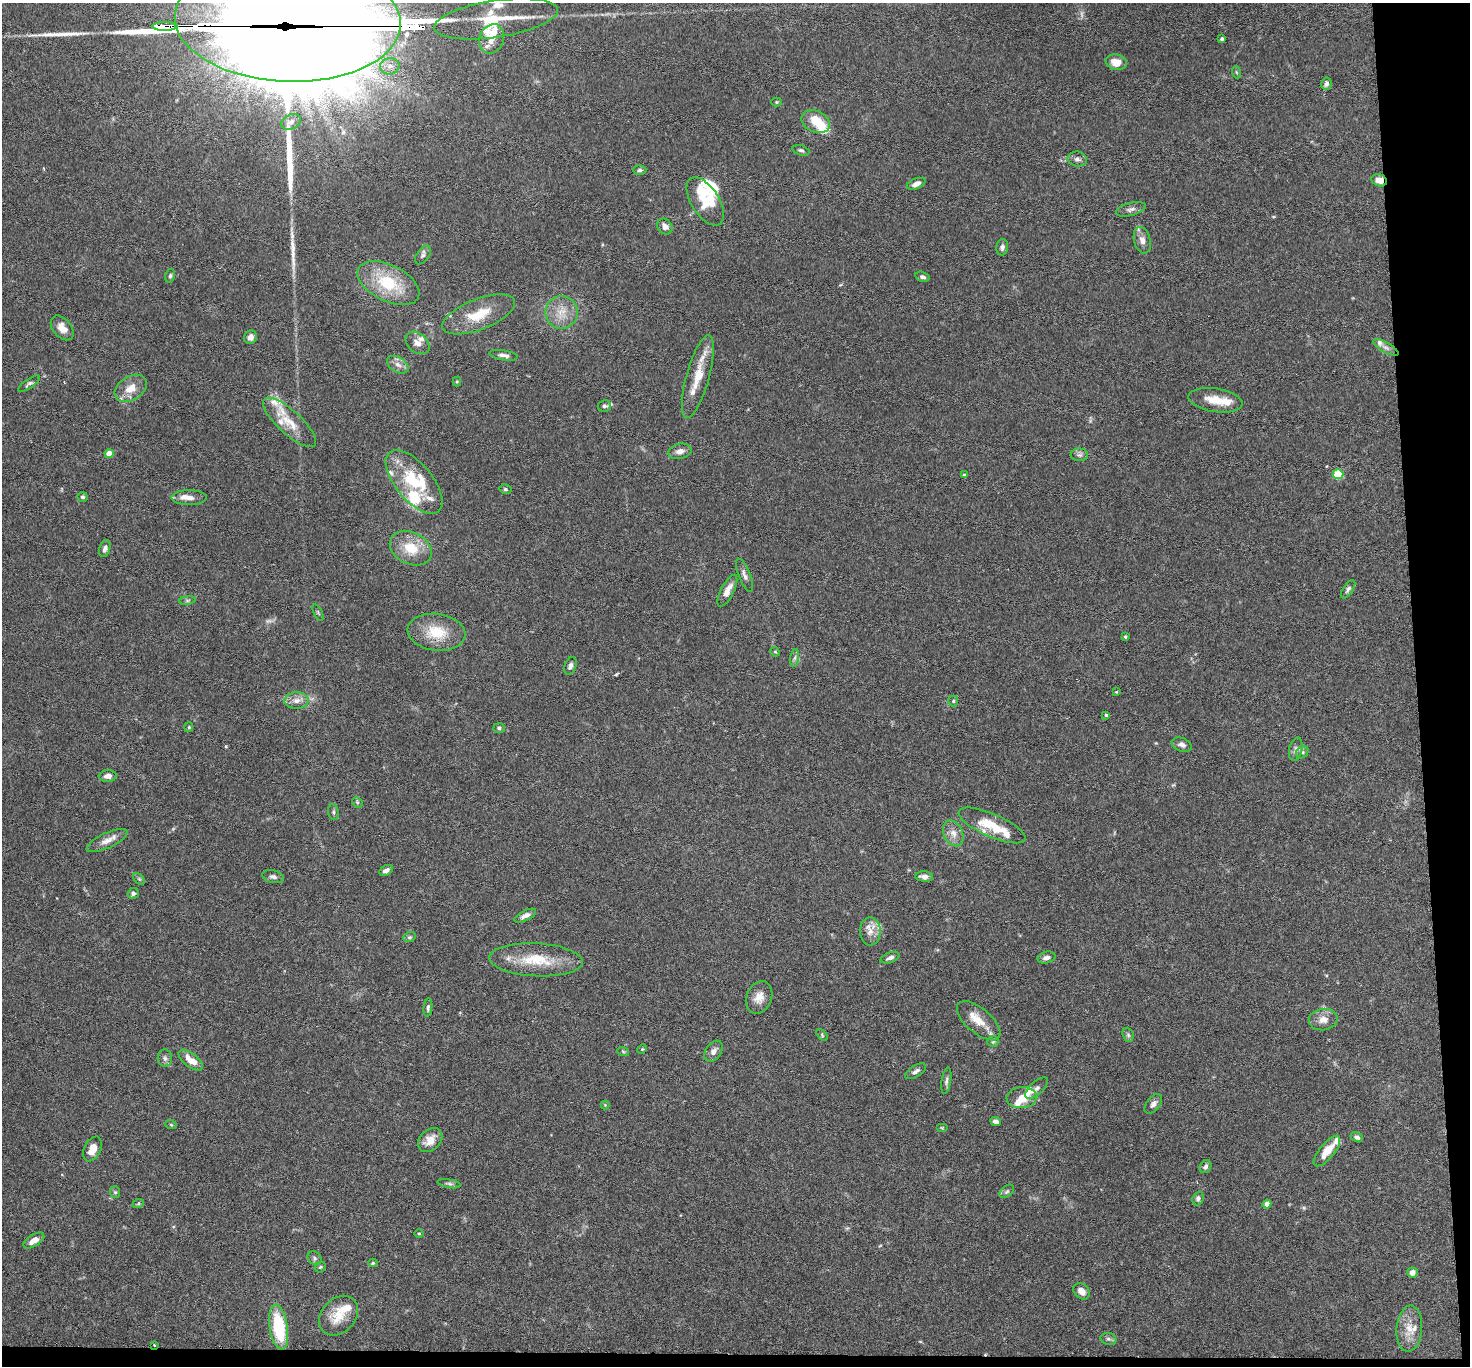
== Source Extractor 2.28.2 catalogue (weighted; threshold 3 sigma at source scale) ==
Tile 9 of 3 x 3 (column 3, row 3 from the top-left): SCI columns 2942-4409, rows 166-1529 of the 4413 x 4384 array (HDU 1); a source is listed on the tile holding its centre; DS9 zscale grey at full resolution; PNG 1472 x 1368 px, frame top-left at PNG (2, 3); each listed source drawn as its Kron ellipse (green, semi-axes under 4 px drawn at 4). Shown black and unused: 5% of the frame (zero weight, under 3 of 6 exposures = <1% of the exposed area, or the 3 px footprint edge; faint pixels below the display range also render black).
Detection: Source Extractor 2.28.2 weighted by HDU 2 'WHT'; one run over the whole footprint, this tile lists its part. Background 0.0435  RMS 0.0023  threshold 0.00929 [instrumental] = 3 sigma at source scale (4.09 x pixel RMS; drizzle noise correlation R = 1.36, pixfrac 0.8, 0.05/0.05 arcsec/px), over >= 5 px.
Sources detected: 170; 3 too faint to see at this stretch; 2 inside a brighter object's white glare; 4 long thin detections or spike segments (spike, bleed or trail) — neither listed nor drawn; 29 inside a brighter listed object's ellipse — not listed separately; the other 132 listed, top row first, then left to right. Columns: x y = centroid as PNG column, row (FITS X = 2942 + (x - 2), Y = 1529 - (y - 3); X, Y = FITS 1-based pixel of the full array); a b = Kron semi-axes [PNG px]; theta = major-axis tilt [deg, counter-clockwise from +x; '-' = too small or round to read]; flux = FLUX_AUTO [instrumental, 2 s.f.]
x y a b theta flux
496 19 62 18 9 10
288 21 113 61 -2 13000
165 26 13 3 -1 320
492 39 15 12 69 2.5
1222 39 4 3 - 0.45
1116 62 11 7 -11 2.6
390 66 10 8 8 1.4
1236 72 6 4 -71 0.25
1326 84 6 5 - 0.76
776 102 5 4 - 0.23
816 121 15 10 -24 4.6
291 122 10 7 25 0.99
801 150 9 5 -17 0.47
1077 159 10 7 -9 0.81
640 170 7 4 1 0.42
1379 180 8 6 -19 1.9
916 184 10 5 22 1.1
705 201 27 14 -57 4.7
1131 209 15 6 15 0.89
665 226 8 7 - 1.1
1142 240 13 8 -75 1.4
1002 247 8 6 85 0.78
423 255 10 6 54 0.63
170 276 7 4 79 0.41
922 277 7 5 -17 0.58
388 283 33 18 -26 11
562 312 16 16 - 3.6
479 314 38 15 21 6.9
62 328 14 9 -50 2.2
250 337 7 6 - 0.96
417 343 13 9 -40 1.5
1386 347 14 5 -30 0.92
504 355 14 5 -10 0.82
398 365 12 7 -32 1.2
698 377 43 11 74 5.3
457 381 5 4 - 0.24
29 384 13 4 34 0.52
131 388 17 12 32 3
1215 400 27 11 -9 4.1
604 406 7 5 11 0.59
290 422 34 12 -42 4.3
680 451 12 7 14 1.2
109 454 4 4 - 3.2
1079 455 8 6 0 0.65
1338 474 5 5 - 10
964 475 4 3 - 0.29
414 482 38 18 -50 11
505 489 6 4 -15 0.35
82 497 5 4 - 0.39
189 498 18 7 0 1.6
411 548 22 16 -26 5.6
105 549 9 5 72 0.7
744 575 17 6 -68 0.97
1348 589 10 5 57 0.56
727 591 17 6 63 2
187 600 8 4 9 0.39
318 612 9 4 -64 0.32
436 632 29 18 -7 6.4
1125 637 3 3 - 0.26
775 652 5 4 - 0.22
795 658 9 4 81 0.54
570 666 9 5 69 0.73
1116 692 2 2 - 0.16
296 701 12 8 1 1.5
953 701 5 5 - 0.28
1106 715 4 3 - 0.4
189 727 5 4 - 0.24
499 728 5 5 - 0.38
1182 745 10 6 -21 0.85
1296 749 12 6 77 0.84
1302 752 7 5 43 0.5
108 776 9 6 4 1.1
357 802 6 4 -46 0.31
333 812 8 5 -83 0.42
992 825 36 11 -23 6.4
953 833 13 9 -64 1.7
107 841 22 7 25 1.8
386 870 7 5 29 0.79
273 877 11 6 -14 0.72
924 877 9 5 -5 1.1
139 879 7 4 -45 0.32
133 893 6 5 - 0.53
525 916 12 5 26 1.1
870 931 14 10 -90 2
409 937 6 5 - 0.34
890 958 10 5 20 0.75
1046 958 9 6 15 0.98
536 960 47 16 -3 8.2
759 997 17 12 68 2.3
428 1008 9 4 84 0.48
1323 1019 14 11 8 1.9
979 1021 26 12 -40 3.8
822 1035 7 4 -47 0.29
1128 1035 7 5 -69 0.43
993 1041 6 5 - 0.4
642 1049 5 4 - 0.23
623 1051 6 4 -20 0.25
714 1051 11 7 55 1.2
165 1058 8 7 - 0.69
191 1060 14 6 -38 2.8
916 1071 12 5 32 0.74
946 1081 13 4 81 0.66
1037 1088 14 6 42 0.83
1022 1098 15 10 4 2.8
1153 1104 11 6 51 0.89
605 1105 4 4 - 0.18
995 1121 5 4 - 0.71
171 1125 6 3 -20 0.24
942 1128 6 4 0 0.22
1357 1137 6 4 -30 0.62
430 1140 14 10 43 2.9
93 1149 13 8 64 2.3
1327 1151 19 7 51 3.4
1205 1167 7 5 58 0.54
449 1184 12 4 -10 0.5
1007 1191 8 5 41 0.46
115 1192 6 5 - 0.35
1198 1198 7 5 69 0.62
138 1204 6 4 19 0.25
1267 1204 4 4 - 1.4
419 1233 5 3 - 0.19
34 1240 12 5 32 1.6
314 1258 7 6 - 0.49
373 1263 4 4 - 0.3
320 1267 6 5 - 0.29
1412 1273 5 5 - 1.2
1082 1291 9 7 -46 1.6
338 1316 22 17 47 4.5
279 1327 23 9 -81 12
1409 1329 23 13 86 3.1
1109 1339 8 6 -15 0.55
154 1345 3 2 - 0.18
Overlapping masked pixels (flux is a lower limit): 4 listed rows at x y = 288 21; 165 26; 1379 180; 154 1345
Isophote crosses this tile's border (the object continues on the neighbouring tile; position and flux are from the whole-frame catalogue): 1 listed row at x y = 288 21